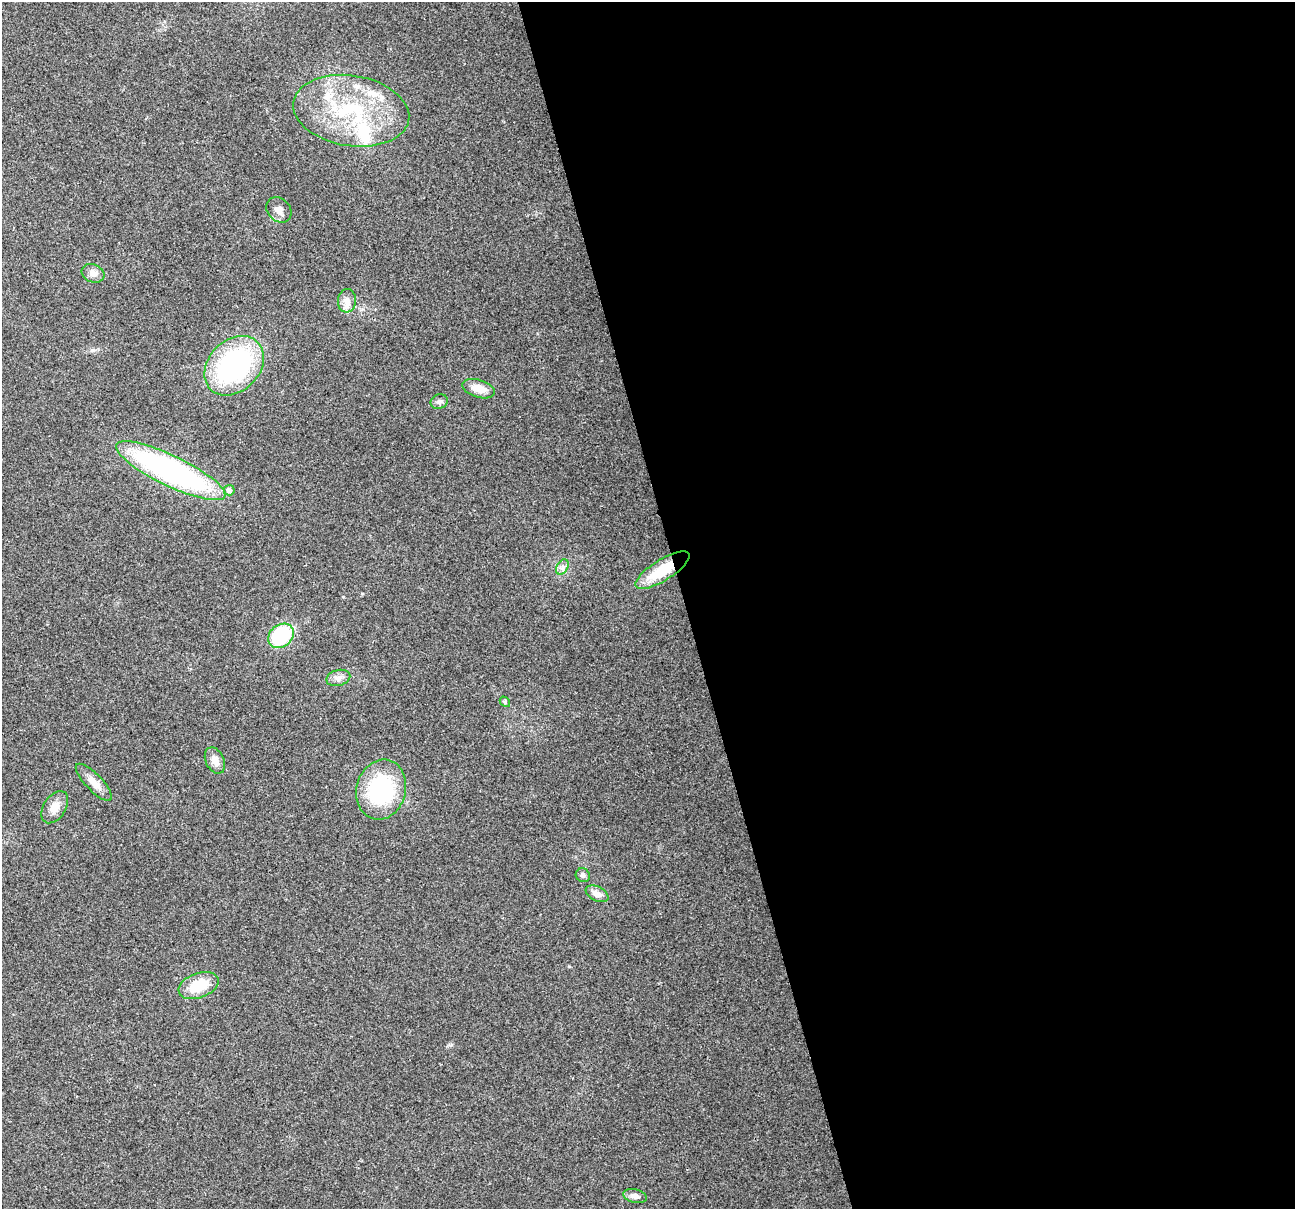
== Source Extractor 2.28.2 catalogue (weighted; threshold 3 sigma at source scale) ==
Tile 8 of 4 x 4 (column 4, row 2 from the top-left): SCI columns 3881-5173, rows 2513-3719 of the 5173 x 4973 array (HDU 1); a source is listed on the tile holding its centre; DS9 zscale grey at full resolution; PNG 1297 x 1211 px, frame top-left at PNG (2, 2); each listed source drawn as its Kron ellipse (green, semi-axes under 4 px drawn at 4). Shown black and unused: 47% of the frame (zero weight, under 2 of 3 exposures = <1% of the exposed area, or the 3 px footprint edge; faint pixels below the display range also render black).
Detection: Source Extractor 2.28.2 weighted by HDU 2 'WHT'; one run over the whole footprint, this tile lists its part. Background 0.0557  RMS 0.0074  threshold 0.0334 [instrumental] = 3 sigma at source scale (4.5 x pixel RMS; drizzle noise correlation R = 1.50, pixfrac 1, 0.0396/0.0396 arcsec/px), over >= 5 px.
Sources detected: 24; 2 inside a brighter listed object's ellipse — not listed separately; the other 22 listed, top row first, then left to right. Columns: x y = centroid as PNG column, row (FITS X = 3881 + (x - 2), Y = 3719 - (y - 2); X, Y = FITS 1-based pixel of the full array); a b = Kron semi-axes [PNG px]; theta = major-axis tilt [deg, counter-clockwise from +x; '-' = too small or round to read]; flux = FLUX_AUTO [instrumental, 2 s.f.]
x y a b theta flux
351 111 58 35 -9 83
279 210 14 11 -46 6.1
93 273 12 9 -23 4.4
347 301 12 9 85 4.9
234 366 33 25 45 120
478 389 17 9 -17 10
439 402 9 7 23 2.6
171 471 60 15 -26 210
229 490 5 5 - 4.1
562 567 8 5 59 2.7
663 570 31 10 32 29
281 636 14 11 40 51
338 678 12 8 15 4
505 702 6 4 -48 1
215 760 14 9 -65 6
94 782 24 8 -46 7.7
381 790 30 24 75 71
55 807 18 11 57 7.8
583 875 7 6 - 2.4
597 894 12 7 -27 5.7
199 986 21 12 20 22
635 1196 12 6 -12 4
Overlapping masked pixels (flux is a lower limit): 1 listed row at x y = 663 570
Unlisted compact peaks at least as high as the median listed source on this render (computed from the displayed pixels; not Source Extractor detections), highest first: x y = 92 350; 451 1045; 569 966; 343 597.